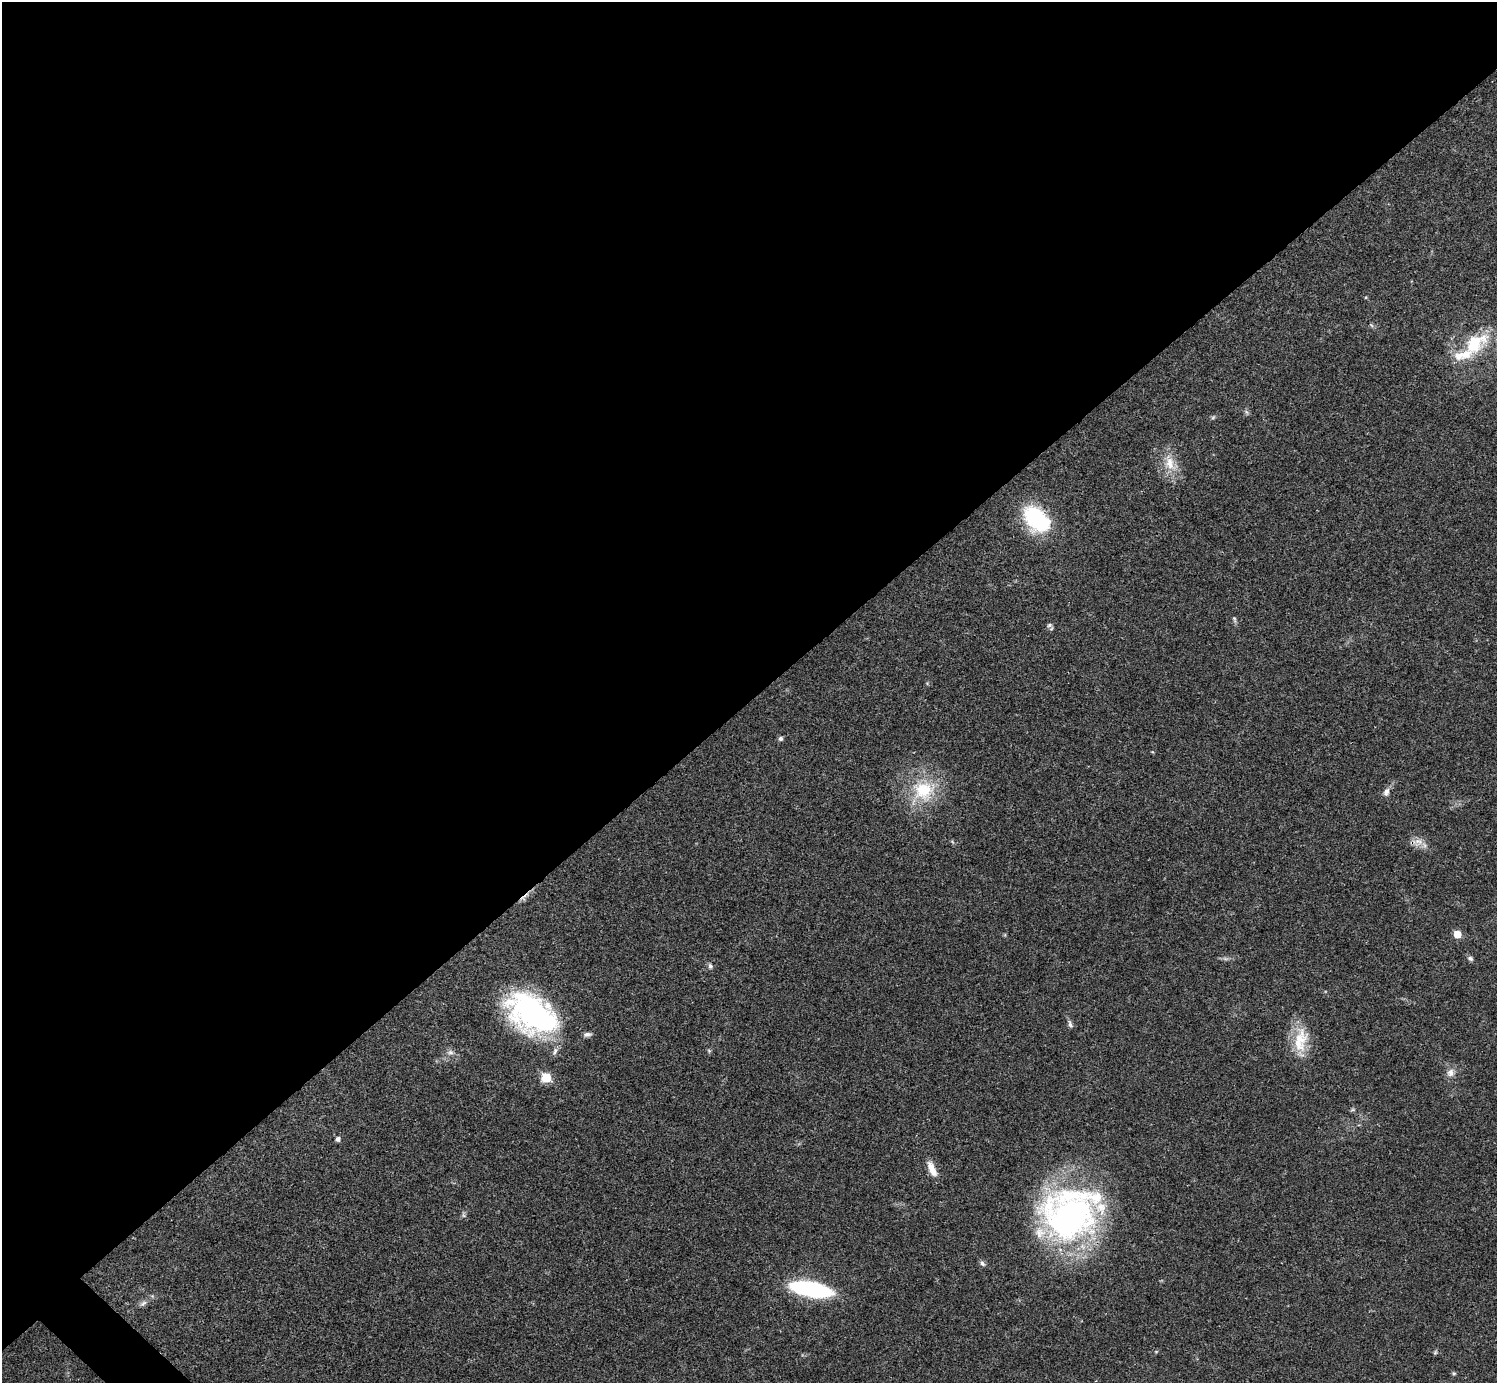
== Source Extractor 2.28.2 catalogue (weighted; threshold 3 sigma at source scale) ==
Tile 2 of 4 x 4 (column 2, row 1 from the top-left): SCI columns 1495-2989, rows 4302-5682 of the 5981 x 5981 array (HDU 1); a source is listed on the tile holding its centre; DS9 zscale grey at full resolution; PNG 1499 x 1385 px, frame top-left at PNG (2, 2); no overlay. Shown black and unused: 51% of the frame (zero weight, under 3 of 4 exposures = <1% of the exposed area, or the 3 px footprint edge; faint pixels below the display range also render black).
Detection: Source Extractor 2.28.2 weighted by HDU 2 'WHT'; one run over the whole footprint, this tile lists its part. Background 0.0209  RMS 0.0022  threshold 0.00989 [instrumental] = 3 sigma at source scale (4.5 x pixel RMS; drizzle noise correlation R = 1.50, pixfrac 1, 0.05/0.05 arcsec/px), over >= 5 px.
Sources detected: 41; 1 too faint to see at this stretch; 1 cosmic-ray / hot-pixel residue — not listed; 3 inside a brighter listed object's ellipse — not listed separately; the other 36 listed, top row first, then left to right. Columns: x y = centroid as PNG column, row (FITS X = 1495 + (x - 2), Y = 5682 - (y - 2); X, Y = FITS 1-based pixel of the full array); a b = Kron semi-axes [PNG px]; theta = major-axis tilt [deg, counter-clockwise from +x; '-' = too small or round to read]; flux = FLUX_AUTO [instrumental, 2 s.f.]
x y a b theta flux
1366 297 4 3 - 0.21
1371 325 7 4 -53 0.35
1474 344 38 23 35 13
1246 412 9 4 -55 0.45
1213 417 7 5 44 0.37
1170 463 27 16 -61 5
1037 519 29 19 -46 22
1234 619 10 4 -76 0.51
1049 625 8 6 16 0.59
927 683 6 4 -19 0.26
781 738 6 6 - 0.57
923 790 35 30 37 14
1386 792 11 7 72 1.1
1419 841 15 12 35 2.1
1457 934 5 5 - 4.2
1470 958 7 6 - 0.62
710 966 8 6 -64 0.59
532 1014 49 31 -34 58
1070 1024 12 5 -70 0.7
587 1034 10 5 5 0.81
1300 1040 38 18 83 7.5
555 1051 12 6 61 0.96
709 1051 5 5 - 0.33
450 1052 10 8 1 1
1451 1073 12 10 52 1.6
546 1078 6 6 - 8.9
1352 1110 7 3 19 0.32
338 1139 5 5 - 0.81
932 1169 20 8 -65 2.6
1070 1218 75 53 16 70
982 1263 9 6 -57 0.63
811 1289 33 11 -10 37
143 1303 11 6 32 0.83
1156 1352 5 3 - 0.21
1435 1352 7 5 68 0.35
1454 1373 6 5 - 0.36
Overlapping masked pixels (flux is a lower limit): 3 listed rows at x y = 1419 841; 532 1014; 1070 1218